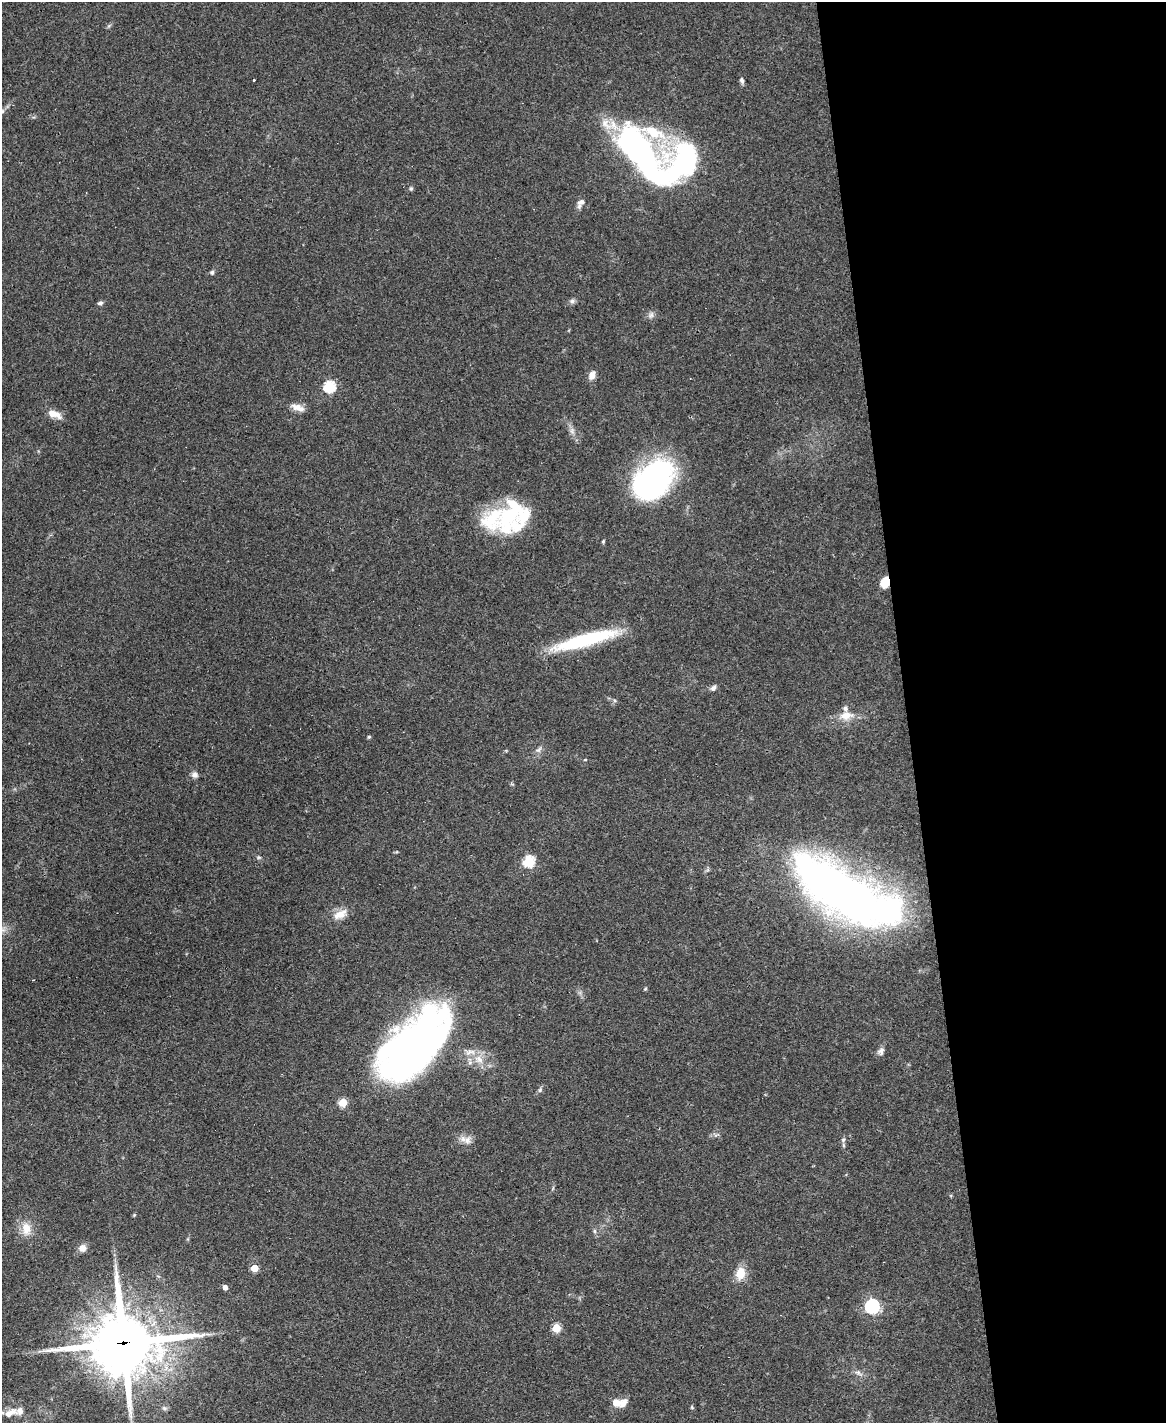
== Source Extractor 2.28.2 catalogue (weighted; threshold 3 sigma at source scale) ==
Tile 8 of 4 x 3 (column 4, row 2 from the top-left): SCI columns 3491-4654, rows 1661-3081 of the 4656 x 4633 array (HDU 1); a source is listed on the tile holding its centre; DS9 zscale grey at full resolution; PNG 1168 x 1425 px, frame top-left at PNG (2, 2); no overlay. Shown black and unused: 22% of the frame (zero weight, under 3 of 4 exposures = <1% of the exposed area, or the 3 px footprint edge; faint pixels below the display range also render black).
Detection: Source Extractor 2.28.2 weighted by HDU 2 'WHT'; one run over the whole footprint, this tile lists its part. Background 0.0738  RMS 0.005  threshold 0.0223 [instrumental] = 3 sigma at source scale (4.5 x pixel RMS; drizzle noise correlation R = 1.50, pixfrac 1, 0.05/0.05 arcsec/px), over >= 5 px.
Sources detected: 65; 5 inside a brighter object's white glare — not listed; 5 inside a brighter listed object's ellipse — not listed separately; the other 55 listed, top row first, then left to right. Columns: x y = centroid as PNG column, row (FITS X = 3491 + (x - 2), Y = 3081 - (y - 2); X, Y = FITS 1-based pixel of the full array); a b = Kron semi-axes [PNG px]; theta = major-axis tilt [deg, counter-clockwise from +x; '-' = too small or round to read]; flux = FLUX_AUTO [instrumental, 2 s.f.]
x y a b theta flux
254 80 3 2 - 0.52
742 80 9 5 -70 1.2
2 111 8 5 29 1.3
653 132 42 15 -21 26
637 148 49 19 -52 210
683 163 58 32 52 75
411 188 6 5 - 0.76
580 203 13 7 59 2.6
212 272 6 5 - 0.98
572 301 8 6 1 1.4
100 303 8 4 14 1.1
651 315 10 7 54 1.8
592 375 10 7 68 3.7
329 387 6 6 - 50
298 407 19 8 -18 4
54 414 16 7 -22 6.1
572 431 9 6 -71 1.9
652 480 42 29 46 120
509 517 49 26 57 33
603 541 5 4 - 0.59
885 582 10 7 64 11
585 640 70 12 15 46
713 688 9 6 51 1.6
846 716 19 12 8 6.9
369 737 4 4 - 0.68
539 750 11 5 48 1.7
585 760 5 3 - 0.39
195 775 8 7 - 2
259 857 6 3 18 0.66
528 861 6 5 - 50
838 891 100 35 -32 380
340 914 21 10 25 5.8
645 989 5 4 - 0.55
412 1044 77 44 33 210
881 1051 10 8 70 2.1
479 1059 13 9 -36 5.9
540 1090 8 5 63 1.1
343 1102 5 5 - 20
467 1140 13 10 73 3.7
843 1140 5 5 - 0.84
843 1145 6 4 -88 0.78
134 1215 5 4 - 0.48
26 1229 18 11 -84 7
594 1231 6 4 -89 0.85
82 1248 8 8 - 3.5
254 1268 5 5 - 13
740 1273 13 10 81 8.2
225 1287 4 4 - 2.9
872 1306 6 6 - 110
556 1328 5 5 - 22
123 1343 24 21 3 3300
858 1373 12 6 -31 2
616 1403 9 9 - 4.3
692 1407 5 4 - 0.62
10 1413 21 9 25 5.3
Overlapping masked pixels (flux is a lower limit): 2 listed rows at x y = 885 582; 123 1343
Isophote crosses this tile's border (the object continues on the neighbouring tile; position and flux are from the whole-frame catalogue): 2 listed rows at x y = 2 111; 10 1413